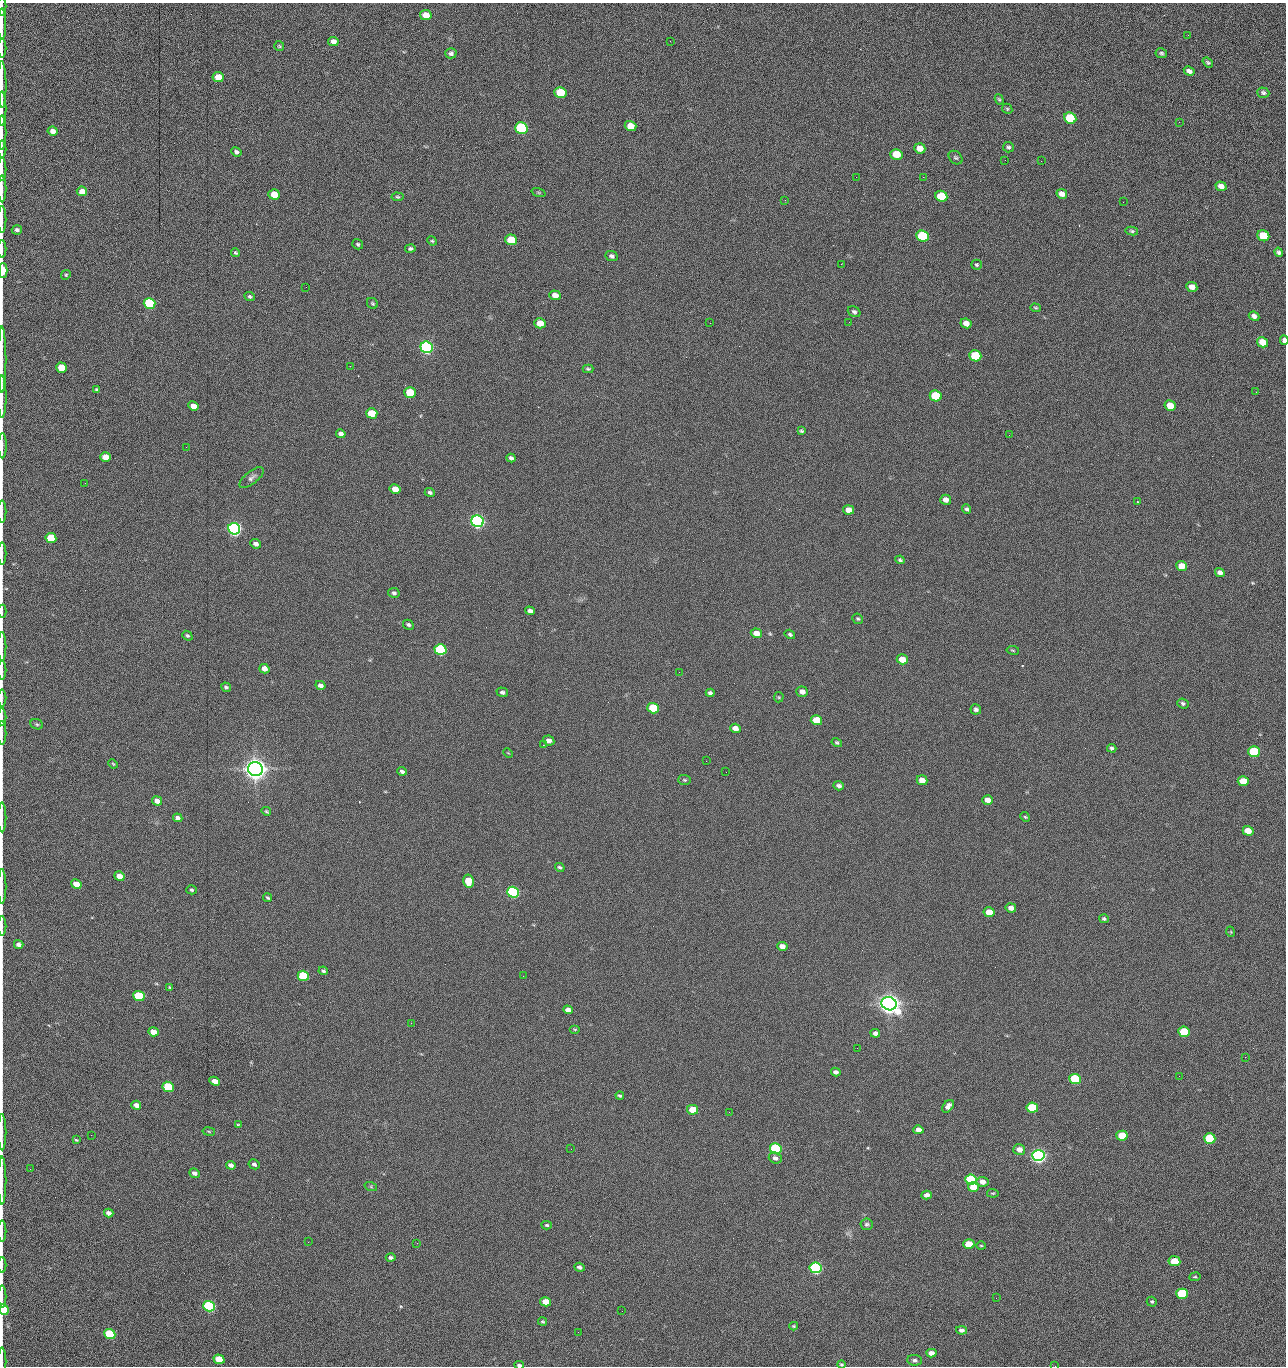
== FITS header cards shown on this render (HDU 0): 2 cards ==
NAXIS1  =                 1284 /fastest changing axis
NAXIS2  =                 1364 /next to fastest changing axis

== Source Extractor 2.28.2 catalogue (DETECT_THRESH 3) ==
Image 1284 x 1364 px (HDU 0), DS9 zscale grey, 1 PNG px = 1 image px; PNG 1288 x 1368 px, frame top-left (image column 1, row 1364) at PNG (2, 3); each listed source drawn as its Kron ellipse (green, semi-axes under 4 px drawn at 4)
Background 153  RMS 15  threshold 45.4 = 3 sigma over >= 5 px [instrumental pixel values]
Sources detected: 266; all 266 listed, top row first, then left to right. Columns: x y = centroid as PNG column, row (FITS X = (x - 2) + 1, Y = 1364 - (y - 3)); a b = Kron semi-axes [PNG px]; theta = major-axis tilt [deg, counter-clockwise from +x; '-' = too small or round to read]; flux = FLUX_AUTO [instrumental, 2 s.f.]
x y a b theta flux
2 6 9 2 90 1.4e+03
426 15 6 5 - 1.3e+04
2 24 15 3 -89 3.2e+03
1188 35 3 2 - 8.9e+02
333 41 5 4 - 4.8e+03
670 41 2 2 - 1.5e+03
279 46 5 5 - 1.2e+03
2 48 10 2 90 1.7e+03
451 53 6 5 - 2.7e+03
1161 53 6 5 - 2.0e+03
1208 63 6 4 -39 1.7e+03
1189 71 5 4 - 4.4e+03
218 77 5 5 - 1.4e+04
2 84 23 2 -89 4.6e+03
560 92 6 5 - 4.2e+04
1263 93 6 5 - 2.4e+03
999 99 5 4 - 1.4e+03
2 109 17 2 90 3.6e+03
1007 109 5 4 - 1.4e+03
1070 118 6 5 - 6.1e+04
1179 122 3 2 - 8.5e+02
630 126 6 5 - 1.5e+04
521 128 6 5 - 1.6e+05
53 131 5 4 - 4.8e+03
2 133 17 2 90 3.3e+03
1008 147 5 5 - 2.0e+03
920 148 6 5 - 1.2e+04
2 149 8 2 90 1.4e+03
236 152 5 4 - 2.4e+03
896 154 6 5 - 2.8e+04
956 158 8 6 -42 2.1e+03
1005 160 3 2 - 8.6e+02
1041 161 2 2 - 1.2e+03
2 169 11 2 90 2.1e+03
856 177 2 2 - 1.5e+03
923 177 2 2 - 2.0e+04
1221 186 5 4 - 6.2e+03
2 189 13 2 90 2.5e+03
82 191 5 5 - 9.9e+03
539 193 7 3 -19 1.2e+03
274 194 5 5 - 2.0e+04
1062 194 5 4 - 5.6e+03
941 196 6 5 - 5.2e+04
397 197 6 4 -3 1.4e+03
785 200 2 2 - 5.7e+02
1123 202 2 2 - 5.5e+02
2 219 13 2 90 2.1e+03
17 230 5 4 - 2.4e+03
1132 231 6 4 -10 1.5e+03
922 236 6 5 - 1.0e+05
1263 236 6 5 - 4.3e+04
511 240 6 5 - 4.1e+04
432 241 5 4 - 1.3e+03
358 244 6 5 - 1.5e+03
410 248 5 4 - 1.7e+03
2 249 9 2 90 1.3e+03
1279 252 5 4 - 2.1e+03
236 253 4 3 - 1.4e+03
612 256 6 5 - 2.9e+03
841 264 2 2 - 1.9e+04
976 265 5 5 - 1.3e+03
3 270 7 4 90 3.9e+04
66 275 5 4 - 1.4e+03
306 287 2 2 - 4.0e+02
1192 287 5 5 - 7.4e+03
555 295 5 5 - 9.2e+03
250 296 5 4 - 1.8e+03
149 303 6 5 - 1.0e+05
372 303 6 5 - 1.6e+03
1035 308 5 4 - 1.3e+03
854 312 7 5 -31 2.2e+03
1254 316 5 4 - 4.0e+03
849 322 2 2 - 4.8e+02
540 323 6 5 - 1.6e+04
710 323 2 2 - 2.2e+03
966 323 5 4 - 7.9e+03
1284 340 5 3 - 4.4e+03
1262 342 6 5 - 1.7e+04
427 347 6 5 - 3.0e+05
975 356 6 5 - 5.8e+04
2 360 33 2 90 6.2e+03
350 366 2 2 - 2.3e+03
61 368 5 5 - 2.5e+04
588 369 5 3 - 1.3e+03
97 390 3 3 - 1.6e+03
1256 392 2 2 - 1.0e+03
410 393 6 5 - 3.7e+04
936 396 6 5 - 6.0e+04
2 397 21 2 -90 4.3e+03
193 406 5 4 - 8.4e+03
1170 406 6 5 - 1.8e+04
372 413 6 5 - 2.9e+04
801 431 4 3 - 1.5e+03
341 434 5 4 - 3.7e+03
1009 435 2 2 - 8.9e+02
2 446 13 3 90 2.4e+03
186 447 2 2 - 1.9e+03
105 457 5 5 - 1.2e+04
511 458 4 4 - 2.6e+03
251 478 14 6 39 4.0e+03
85 483 2 2 - 6.6e+02
395 489 5 5 - 1.0e+04
430 492 5 4 - 2.4e+03
946 500 5 5 - 5.9e+03
1137 502 3 2 - 9.7e+02
967 509 5 4 - 1.9e+03
848 510 5 4 - 8.7e+03
2 511 11 2 90 1.9e+03
477 521 6 5 - 5.1e+05
234 529 6 5 - 5.4e+05
51 538 5 5 - 4.1e+04
256 544 5 4 - 4.0e+03
2 553 11 2 90 2.1e+03
900 560 5 4 - 1.7e+03
1182 566 5 5 - 1.3e+04
1220 573 5 4 - 3.8e+03
394 593 6 5 - 2.1e+03
2 611 6 2 90 1.0e+03
530 611 5 4 - 4.0e+03
858 619 5 5 - 1.6e+03
408 625 6 4 -30 2.0e+03
756 633 5 5 - 1.0e+04
790 634 5 4 - 1.8e+03
187 636 5 4 - 1.6e+03
2 646 15 2 90 2.5e+03
441 650 6 5 - 1.6e+05
1013 650 6 3 -9 1.0e+03
902 659 5 5 - 1.4e+04
264 669 5 4 - 7.2e+03
2 670 9 2 90 1.4e+03
679 672 2 2 - 1.8e+03
320 685 5 4 - 4.1e+03
226 687 5 4 - 2.0e+03
502 692 5 4 - 2.6e+03
802 692 6 5 - 6.4e+03
710 693 4 4 - 2.5e+03
779 697 5 5 - 1.2e+03
2 698 8 2 90 1.2e+03
1183 703 6 5 - 2.2e+03
653 708 6 5 - 7.3e+04
976 709 5 5 - 2.7e+03
2 717 9 2 90 1.6e+03
816 720 6 5 - 2.7e+04
37 724 6 5 - 1.7e+03
735 728 5 4 - 7.6e+03
2 733 12 2 90 1.9e+03
549 741 6 5 - 4.7e+03
837 743 5 4 - 1.5e+03
543 745 2 2 - 2.4e+03
1112 748 4 4 - 2.0e+03
1254 752 6 5 - 7.7e+04
508 753 5 3 - 9.2e+02
706 761 2 2 - 1.5e+03
113 764 5 4 - 1.0e+03
255 769 7 7 - 1.7e+06
402 771 4 4 - 2.4e+03
726 772 2 2 - 1.5e+03
685 780 6 5 - 1.6e+03
922 780 5 5 - 1.1e+04
1243 781 5 5 - 2.5e+04
839 786 5 4 - 3.2e+03
988 800 5 4 - 8.4e+03
157 801 5 4 - 6.4e+03
266 811 5 4 - 1.3e+03
2 817 15 2 90 2.1e+03
1025 817 5 4 - 1.3e+03
178 818 5 4 - 3.7e+03
1248 831 5 4 - 1.5e+04
560 867 5 3 - 1.8e+03
119 876 5 4 - 1.2e+04
469 881 6 5 - 2.8e+04
76 884 5 4 - 1.5e+04
2 886 17 2 90 3.0e+03
191 890 5 4 - 1.6e+03
513 892 6 5 - 2.4e+05
268 898 4 3 - 1.4e+03
1011 908 5 4 - 5.7e+03
989 912 5 5 - 1.9e+04
1104 919 5 4 - 1.9e+03
2 926 10 2 90 1.6e+03
1231 932 5 3 - 7.9e+02
19 944 5 4 - 4.0e+03
782 946 5 4 - 6.0e+03
323 971 5 4 - 1.9e+03
303 976 6 5 - 6.1e+04
523 976 2 2 - 1.4e+03
170 987 3 2 - 1.0e+03
139 996 6 5 - 7.5e+04
889 1004 8 6 -25 1.5e+06
568 1010 5 4 - 4.4e+03
411 1023 2 2 - 3.7e+03
575 1029 5 3 - 1.0e+03
153 1032 5 4 - 1.0e+04
1184 1032 6 5 - 4.9e+04
875 1033 5 4 - 3.7e+03
857 1048 2 2 - 8.4e+02
1245 1057 2 2 - 1.4e+03
836 1072 5 4 - 3.3e+03
1179 1076 2 2 - 1.8e+03
1075 1079 6 5 - 8.9e+04
215 1081 5 4 - 9.5e+03
168 1087 6 5 - 6.5e+04
620 1095 4 3 - 1.8e+03
136 1105 5 4 - 5.3e+03
948 1106 7 4 52 4.5e+03
1032 1108 6 5 - 7.3e+04
693 1110 5 5 - 2.1e+04
729 1112 2 2 - 7.1e+02
238 1125 4 3 - 1.0e+03
918 1130 5 4 - 7.2e+03
209 1131 6 3 -9 1.0e+03
2 1132 18 2 90 3.2e+03
91 1135 2 2 - 1.6e+03
1122 1136 5 5 - 3.2e+04
1210 1139 6 5 - 1.0e+05
76 1140 4 3 - 1.1e+03
571 1149 2 2 - 6.4e+02
776 1149 6 5 - 1.5e+05
1019 1149 6 5 - 7.9e+03
1038 1155 6 5 - 6.3e+05
775 1158 7 5 -19 3.4e+03
254 1164 6 4 -29 2.5e+03
231 1165 5 4 - 4.4e+03
30 1169 2 2 - 1.6e+03
194 1173 5 4 - 3.6e+03
971 1180 6 5 - 1.5e+05
2 1181 24 2 90 4.1e+03
982 1182 6 5 - 6.8e+03
371 1187 6 4 -20 1.5e+03
973 1187 5 5 - 1.7e+04
993 1193 6 4 -6 1.1e+03
927 1195 5 4 - 4.7e+03
109 1213 5 4 - 4.5e+03
867 1224 6 6 - 2.1e+03
547 1225 5 4 - 1.5e+03
2 1231 10 2 90 1.9e+03
308 1242 2 2 - 1.3e+03
417 1243 2 2 - 3.8e+03
969 1244 5 4 - 1.9e+04
981 1246 5 4 - 1.2e+03
391 1258 5 3 - 2.6e+03
1174 1261 6 5 - 2.7e+04
2 1265 8 2 90 1.0e+03
579 1267 5 4 - 3.1e+03
816 1268 6 5 - 3.1e+05
1195 1277 6 3 8 1.0e+03
1182 1294 6 5 - 8.0e+04
2 1297 11 2 90 1.4e+03
996 1298 2 2 - 1.8e+03
546 1302 5 4 - 1.8e+04
1152 1302 5 4 - 1.5e+03
209 1306 6 5 - 2.4e+05
4 1309 5 4 - 2.6e+04
622 1311 2 2 - 5.2e+02
542 1322 4 4 - 1.3e+03
794 1326 4 3 - 1.2e+03
962 1330 5 4 - 3.9e+03
578 1332 2 2 - 2.4e+03
110 1334 6 5 - 9.2e+04
931 1353 5 4 - 6.6e+03
219 1359 5 4 - 3.0e+04
915 1360 7 5 -5 2.5e+03
2 1362 14 2 90 1.4e+03
841 1364 4 3 - 1.5e+03
519 1365 5 3 - 2.4e+03
1055 1366 2 2 - 1.5e+03
At the frame edge (FLAGS 8, measured only in part): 37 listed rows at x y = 2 6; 2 24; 2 48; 2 84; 2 109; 2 133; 2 149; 2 169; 2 189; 2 219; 2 249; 3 270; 1284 340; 2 360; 2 397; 2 446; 2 511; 2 553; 2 611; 2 646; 2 670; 2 698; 2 717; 2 733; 2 817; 2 886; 2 926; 2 1132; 2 1181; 2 1231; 2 1265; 2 1297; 4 1309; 2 1362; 841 1364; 519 1365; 1055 1366

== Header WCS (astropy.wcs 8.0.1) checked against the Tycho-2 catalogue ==
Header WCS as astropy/WCSLIB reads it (CRVAL/CRPIX/CD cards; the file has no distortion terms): RA---TAN/DEC--TAN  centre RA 15:41:40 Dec +52:00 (235.42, +51.99 deg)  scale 1.26 arcsec/px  FOV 26.9' x 28.5'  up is +92 deg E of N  parity flipped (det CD > 0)
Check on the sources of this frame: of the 60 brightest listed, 10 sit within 2.0 arcsec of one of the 11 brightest Tycho-2 stars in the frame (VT <= 12.29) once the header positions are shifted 0.52 arcsec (0.04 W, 0.52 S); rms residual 0.97 arcsec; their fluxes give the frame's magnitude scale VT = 25.21 - 2.5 log10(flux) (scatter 0.21 mag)
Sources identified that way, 10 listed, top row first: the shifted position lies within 2.0 arcsec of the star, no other Tycho-2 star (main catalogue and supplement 1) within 4.0 arcsec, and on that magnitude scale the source's flux lands within +1.5 / -3 mag of the star's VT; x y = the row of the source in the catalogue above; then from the Tycho-2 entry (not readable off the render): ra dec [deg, ICRS J2000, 3 dp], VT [Tycho-2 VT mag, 2 dp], TYC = Tycho-2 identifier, HIP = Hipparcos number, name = IAU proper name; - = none
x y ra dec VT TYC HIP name
427 347 235.614 +52.064 11.61 3489-1132-1 - -
477 521 235.514 +52.049 11.19 3489-1407-1 - -
234 529 235.515 +52.133 11.12 3489-1380-1 - -
255 769 235.378 +52.130 9.31 3489-1322-1 76850 -
513 892 235.303 +52.042 11.52 3489-958-1 - -
889 1004 235.232 +51.912 9.59 3489-824-1 - -
1038 1155 235.143 +51.862 10.97 3489-1016-1 - -
971 1180 235.131 +51.886 12.29 3489-908-1 - -
816 1268 235.084 +51.941 11.45 3489-1346-1 - -
209 1306 235.075 +52.152 11.74 3489-912-1 - -